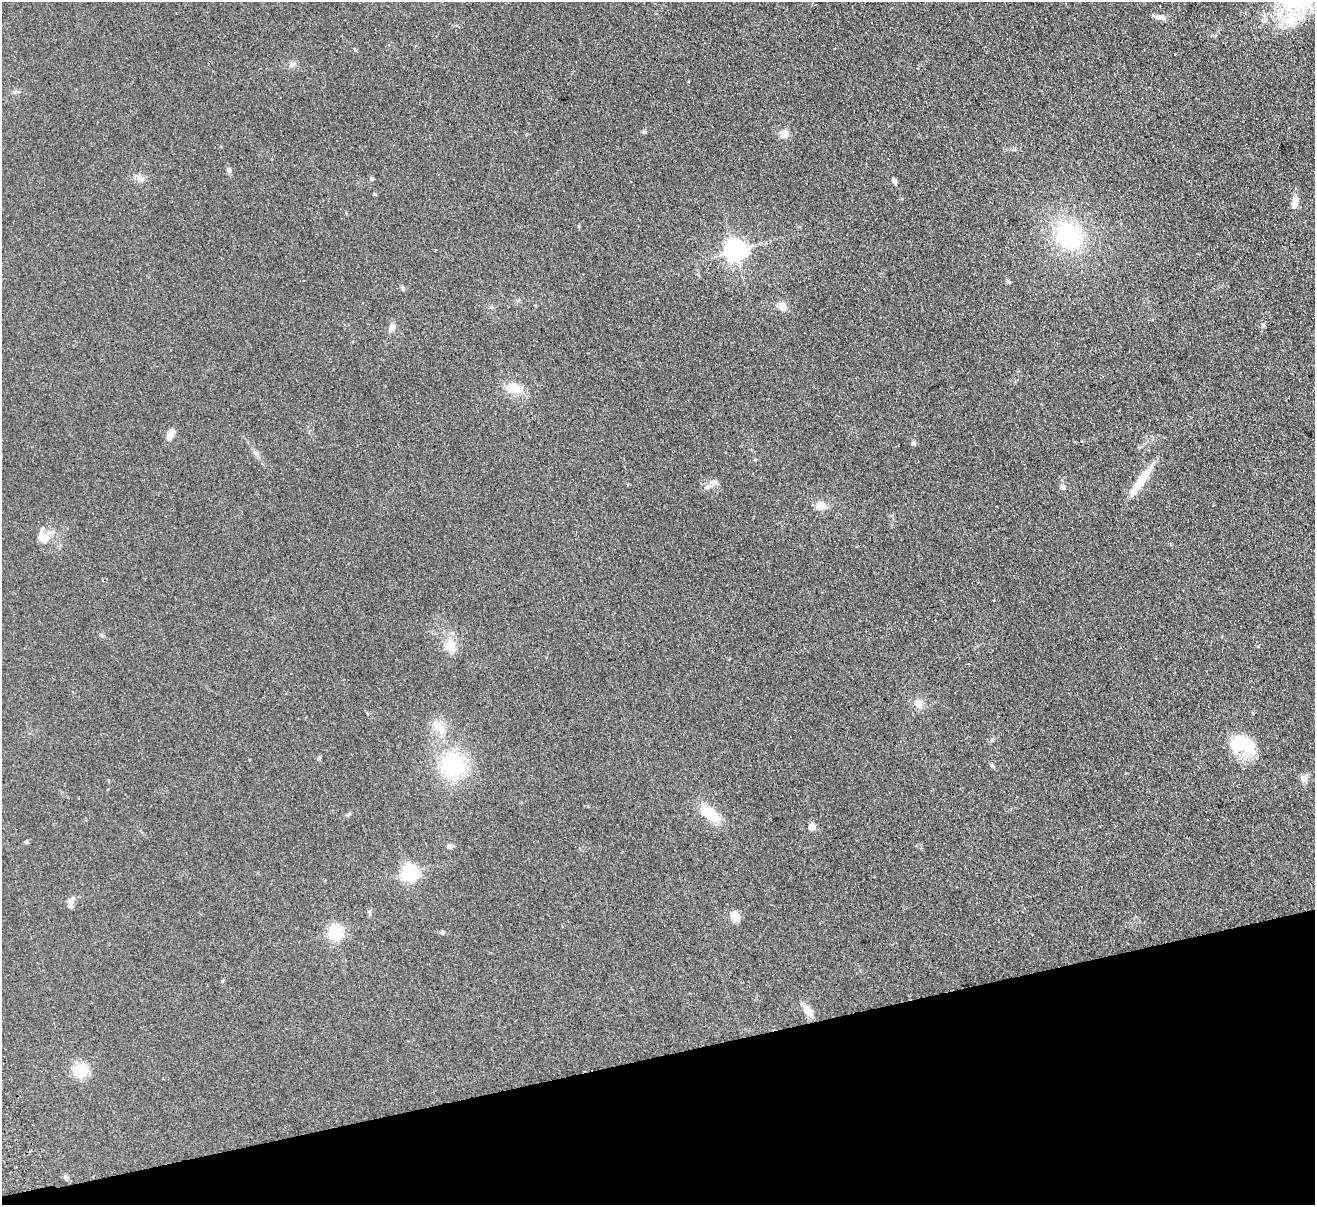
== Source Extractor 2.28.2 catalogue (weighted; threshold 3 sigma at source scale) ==
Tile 14 of 4 x 4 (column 2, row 4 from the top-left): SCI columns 1369-2681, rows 290-1492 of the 5362 x 5269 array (HDU 1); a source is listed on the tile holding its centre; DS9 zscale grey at full resolution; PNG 1317 x 1207 px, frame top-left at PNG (2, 2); no overlay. Shown black and unused: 12% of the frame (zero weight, under 2 of 3 exposures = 3% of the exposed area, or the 3 px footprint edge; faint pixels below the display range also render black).
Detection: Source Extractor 2.28.2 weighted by HDU 2 'WHT'; one run over the whole footprint, this tile lists its part. Background 0.13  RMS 0.011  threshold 0.0508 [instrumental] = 3 sigma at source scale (4.5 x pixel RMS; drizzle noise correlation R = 1.50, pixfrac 1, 0.05/0.05 arcsec/px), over >= 5 px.
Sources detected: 50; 1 inside a brighter object's white glare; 1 cosmic-ray / hot-pixel residue — not listed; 3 inside a brighter listed object's ellipse — not listed separately; the other 45 listed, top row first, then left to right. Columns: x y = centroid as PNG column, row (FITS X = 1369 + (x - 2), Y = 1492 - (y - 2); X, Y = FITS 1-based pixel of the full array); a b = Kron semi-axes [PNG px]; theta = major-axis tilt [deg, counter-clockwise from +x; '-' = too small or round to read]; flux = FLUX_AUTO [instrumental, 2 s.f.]
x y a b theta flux
1161 17 16 6 -10 5.5
292 64 9 6 48 3.5
644 132 5 5 - 1.7
784 134 9 9 - 8.5
1014 149 6 4 1 1.6
229 170 8 5 -80 2.8
140 178 13 6 -37 5
371 179 5 5 - 1.5
894 182 8 5 -68 2.6
1295 201 12 8 -82 7.3
1069 235 30 25 -51 110
735 251 7 7 - 760
1008 281 7 4 -44 1.6
402 288 6 5 - 1.7
782 307 10 8 -29 7.8
392 328 12 8 57 5
514 388 19 12 -12 20
170 434 15 7 61 7.2
913 443 6 5 - 2
1141 480 38 9 55 26
708 487 10 7 44 4.8
1063 487 8 7 - 3.5
821 506 13 10 -3 9.9
43 537 20 13 -58 13
994 600 3 2 - 1.2
450 646 18 13 -72 16
918 704 11 9 -68 8.2
439 727 22 11 -44 17
1240 741 45 15 -33 43
452 765 26 25 - 90
992 766 8 3 -45 1.6
1304 779 9 8 - 6.4
710 813 26 13 -38 27
349 814 8 4 35 1.7
812 827 5 5 - 23
26 842 5 4 - 2.5
450 846 8 6 -15 2.6
409 873 7 6 - 330
71 902 10 5 -22 3.2
735 916 12 9 -66 11
335 933 6 6 - 240
442 933 6 5 - 1.6
808 1011 18 9 -55 11
80 1071 14 12 32 28
65 1177 7 4 -44 2
Unlisted compact peaks at least as high as the median listed source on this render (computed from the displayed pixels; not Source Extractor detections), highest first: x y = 992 740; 101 635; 222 981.